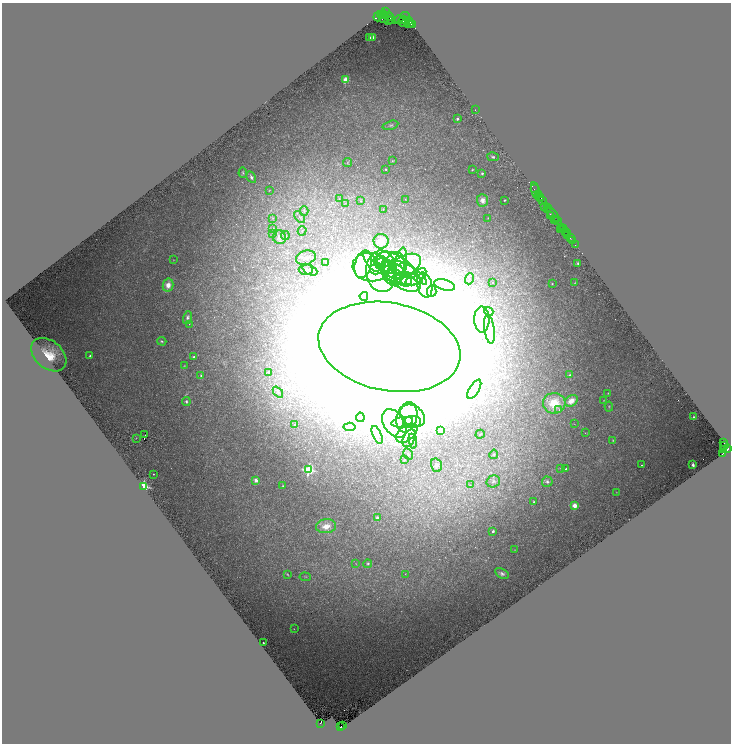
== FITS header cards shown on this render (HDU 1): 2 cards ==
NAXIS1  =                 1458
NAXIS2  =                 1483

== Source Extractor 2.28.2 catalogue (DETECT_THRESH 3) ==
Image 1458 x 1483 px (HDU 1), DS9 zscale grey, zoomed out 1/2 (1 PNG px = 2 x 2 image px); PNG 733 x 746 px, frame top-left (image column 2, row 1482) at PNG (2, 3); each listed source drawn as its Kron ellipse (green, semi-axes under 4 px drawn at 4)
Background 0.581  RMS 0.084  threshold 0.251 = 3 sigma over >= 5 px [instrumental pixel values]
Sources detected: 203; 19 cannot appear on this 1/2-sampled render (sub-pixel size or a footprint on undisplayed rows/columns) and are neither listed nor drawn; the other 184 listed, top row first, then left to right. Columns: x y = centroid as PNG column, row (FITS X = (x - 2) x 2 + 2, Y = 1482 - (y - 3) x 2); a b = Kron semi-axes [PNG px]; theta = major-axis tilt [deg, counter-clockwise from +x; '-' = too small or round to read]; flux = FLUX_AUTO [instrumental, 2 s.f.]
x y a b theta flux
385 12 4 2 - 1100
381 14 2 1 - 530
383 15 4 3 - 1900
378 16 5 3 - 1400
389 16 5 3 - 2000
405 16 5 3 - 1700
384 18 5 2 - 930
403 19 4 2 - 1200
388 20 3 2 - 730
392 20 4 2 - 410
399 20 5 2 - 500
409 21 2 2 - 680
403 22 5 3 - 1600
409 24 5 3 - 1700
412 25 2 1 - 620
373 37 4 2 - 25
370 38 2 2 - 17
346 80 3 3 - 550
475 110 2 1 - 3.8
457 119 2 2 - 64
390 125 8 3 15 25
493 157 6 4 -15 32
393 161 4 3 - 11
348 163 4 3 - 15
386 169 2 2 - 13
472 170 3 2 - 11
243 173 5 3 - 18
482 173 4 3 - 24
251 177 6 3 -61 52
534 189 2 1 - 29
269 190 3 2 - 7.3
535 191 9 3 -77 140
538 195 2 1 - 420
539 197 3 1 - 530
541 198 2 1 - 360
339 199 4 3 - 15
405 199 2 2 - 5.9
483 200 6 5 - 120
504 200 2 2 - 16
542 200 3 2 - 670
361 201 4 3 - 11
345 203 3 2 - 6.9
545 207 3 3 - 500
548 208 2 1 - 170
383 209 2 2 - 6.6
548 210 3 2 - 1600
304 211 4 3 - 19
553 214 9 3 -50 440
551 216 4 1 - 280
300 217 7 3 -48 22
273 218 3 3 - 13
488 218 3 2 - 8.1
555 219 2 2 - 1000
555 221 2 1 - 810
557 221 2 1 - 460
561 227 3 1 - 54
273 228 3 2 - 8.8
563 228 2 1 - 23
560 229 2 1 - 53
302 231 4 2 - 12
565 232 2 2 - 520
273 233 3 3 - 12
567 233 2 1 - 28
285 235 4 4 - 29
567 235 3 1 - 100
279 237 7 6 - 93
570 238 3 1 - 180
572 240 3 1 - 32
381 241 7 7 - 150
575 244 3 1 - 35
306 258 10 7 18 120
173 260 3 2 - 5.2
326 262 2 1 - 9.5
371 262 12 5 -56 110
379 262 6 5 - 72
363 264 14 8 75 210
578 264 3 2 - 23
401 265 18 6 81 170
404 266 18 10 29 270
371 267 18 14 -6 530
394 267 15 10 76 310
388 268 7 5 -58 90
306 269 7 5 3 64
376 269 6 5 - 64
402 269 15 7 -24 210
310 270 8 4 -24 50
382 271 20 15 -87 400
394 272 21 8 -35 340
399 272 27 13 -41 600
414 273 16 5 -38 150
392 276 11 8 -54 130
416 277 12 5 39 110
408 279 15 6 -8 160
469 279 5 3 - 48
493 283 2 2 - 6.5
575 283 3 3 - 9.9
552 284 2 2 - 12
168 285 6 5 - 150
425 285 12 7 -77 150
445 285 11 5 -15 89
432 291 6 4 87 63
364 296 4 3 - 25
489 311 5 3 - 22
187 318 6 4 74 47
482 319 13 7 -88 180
189 324 2 1 - 4.6
489 329 14 5 -82 140
162 341 4 3 - 24
389 347 72 44 -11 380000
49 355 20 13 -41 430
90 356 3 2 - 27
194 357 2 2 - 22
184 366 3 2 - 8
269 372 3 3 - 17
570 375 4 3 - 28
201 376 4 3 - 24
474 389 11 5 59 80
278 392 6 4 -49 29
608 393 3 2 - 8.2
603 400 3 2 - 9.3
186 401 4 3 - 30
571 401 7 5 37 170
554 403 11 10 - 430
609 406 5 4 - 19
559 410 3 3 - 16
413 416 13 10 -36 290
360 417 4 3 - 16
407 417 15 10 72 360
694 417 3 3 - 20
402 422 11 5 11 120
412 422 9 6 5 110
394 423 16 10 -54 350
295 424 3 3 - 34
574 424 2 1 - 5
349 427 6 3 5 21
441 431 3 2 - 24
407 433 12 7 37 170
585 433 2 2 - 4.2
480 434 4 2 - 10
145 435 2 1 - 15
377 435 9 4 -66 49
136 438 4 2 - 9.1
409 438 9 5 63 87
413 441 7 3 -82 32
613 441 3 3 - 10
724 443 2 1 - 220
725 446 3 1 - 170
727 449 2 2 - 650
723 450 4 3 - 650
723 453 3 1 - 49
408 454 6 3 -60 32
494 454 5 3 - 22
404 460 3 2 - 30
436 465 7 5 -73 66
641 465 2 2 - 9.8
693 465 3 2 - 46
561 468 4 3 - 13
566 469 2 2 - 26
308 470 4 4 - 2000
153 474 2 2 - 9
256 480 2 2 - 280
493 481 7 6 - 42
547 482 5 5 - 39
470 485 2 2 - 5.5
143 486 3 3 - 2700
283 486 3 3 - 13
616 492 2 2 - 5.8
534 502 3 2 - 11
575 505 3 3 - 160
377 517 4 3 - 39
326 526 10 7 6 220
493 531 3 3 - 27
514 550 2 2 - 5.9
356 564 3 2 - 4.8
368 564 4 3 - 25
502 573 7 4 -28 48
287 574 3 2 - 13
405 574 2 2 - 5.4
305 577 6 2 -5 13
294 629 2 2 - 5.6
263 643 2 2 - 13
320 723 2 2 - 85
343 726 2 1 - 9.2
340 727 2 2 - 33
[19 sub-pixel or undisplayed-footprint detections neither listed nor drawn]